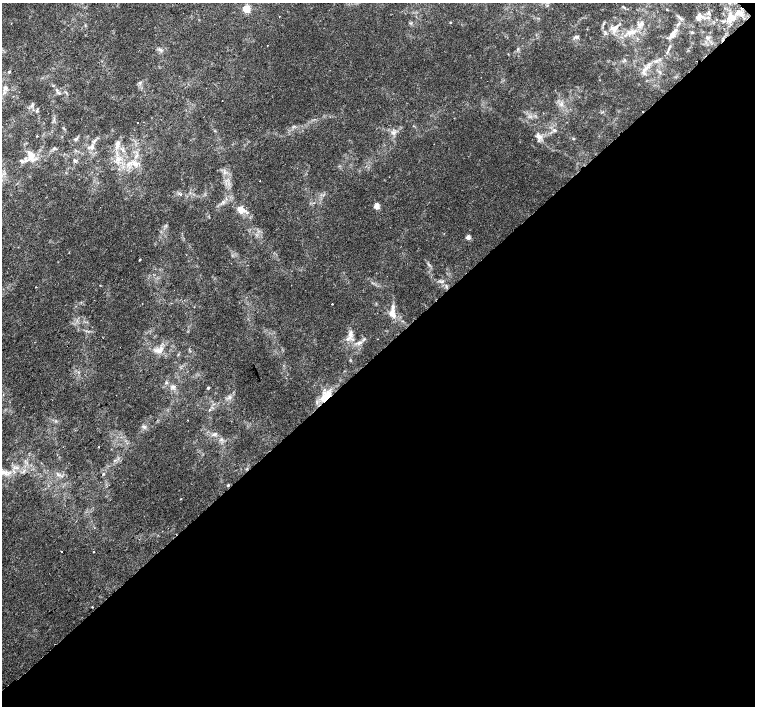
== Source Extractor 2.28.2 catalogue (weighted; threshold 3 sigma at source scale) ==
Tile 12 of 4 x 4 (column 4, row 3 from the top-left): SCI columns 4561-6065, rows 1606-3012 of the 6117 x 6089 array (HDU 1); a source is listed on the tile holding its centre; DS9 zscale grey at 2 x 2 block average (1 PNG px = mean of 2 x 2 image px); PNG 757 x 708 px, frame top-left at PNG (2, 3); no overlay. Shown black and unused: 50% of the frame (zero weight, under 2 of 3 exposures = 3% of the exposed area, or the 3 px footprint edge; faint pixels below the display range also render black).
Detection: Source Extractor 2.28.2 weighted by HDU 2 'WHT'; one run over the whole footprint, this tile lists its part. Background 0.00197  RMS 0.0023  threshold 0.0104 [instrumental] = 3 sigma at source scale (4.5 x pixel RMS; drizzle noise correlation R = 1.50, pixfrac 1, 0.0396/0.0396 arcsec/px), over >= 5 px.
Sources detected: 66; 3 cosmic-ray / hot-pixel residue — not listed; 2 inside a brighter listed object's ellipse — not listed separately; the other 61 listed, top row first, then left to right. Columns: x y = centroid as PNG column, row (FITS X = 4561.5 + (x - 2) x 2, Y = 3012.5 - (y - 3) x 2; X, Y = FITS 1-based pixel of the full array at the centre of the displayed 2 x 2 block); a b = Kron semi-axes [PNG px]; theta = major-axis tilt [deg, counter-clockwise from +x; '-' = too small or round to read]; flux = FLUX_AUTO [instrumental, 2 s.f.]
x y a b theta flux
623 7 4 2 - 0.43
246 9 3 3 - 27
279 16 2 2 - 0.18
733 17 7 4 63 2.3
699 18 9 4 71 1.8
717 19 2 2 - 0.36
450 22 2 2 - 0.33
641 24 7 5 -76 1.7
85 25 3 2 - 0.56
614 28 12 7 34 3.9
631 32 12 5 28 3.8
692 32 3 2 - 0.33
672 35 12 6 47 2.9
576 37 9 3 16 1
667 52 7 2 58 0.8
656 61 3 2 - 0.56
9 72 3 2 - 0.95
643 72 5 2 - 0.7
5 88 7 5 70 1.9
58 93 4 2 - 0.57
138 123 2 2 - 0.51
554 130 4 4 - 0.81
393 133 5 3 - 1
37 136 3 2 - 0.26
538 136 9 6 -18 2.4
76 139 4 2 - 0.55
117 144 9 6 84 2.8
92 147 8 5 -80 2
31 157 16 9 -89 5.6
118 159 7 5 -12 2.4
74 160 4 3 - 0.59
22 161 7 4 -31 1.4
134 164 8 5 -9 2.6
180 194 3 3 - 0.59
223 202 3 2 - 0.5
377 206 3 3 - 11
241 209 11 9 -57 4.2
468 237 3 2 - 6.4
139 260 2 2 - 0.67
441 282 4 2 - 0.57
36 287 2 2 - 0.38
142 303 2 2 - 0.19
332 304 2 2 - 0.77
194 307 2 2 - 0.21
392 312 19 7 -88 5.3
350 334 15 5 77 3.4
359 343 7 4 15 1.7
158 350 11 4 0 2.6
166 383 4 2 - 0.41
208 388 3 2 - 0.97
328 394 19 9 49 8.4
209 410 3 2 - 0.49
144 427 4 2 - 0.68
214 434 8 4 20 1.3
98 447 2 2 - 0.29
14 471 3 2 - 0.66
4 472 11 5 -15 3
103 474 3 3 - 0.45
61 552 2 2 - 0.77
94 552 2 2 - 0.63
92 607 2 2 - 0.72
Overlapping masked pixels (flux is a lower limit): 1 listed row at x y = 328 394
Diffuse or blended objects may show on this block-average render without a row.